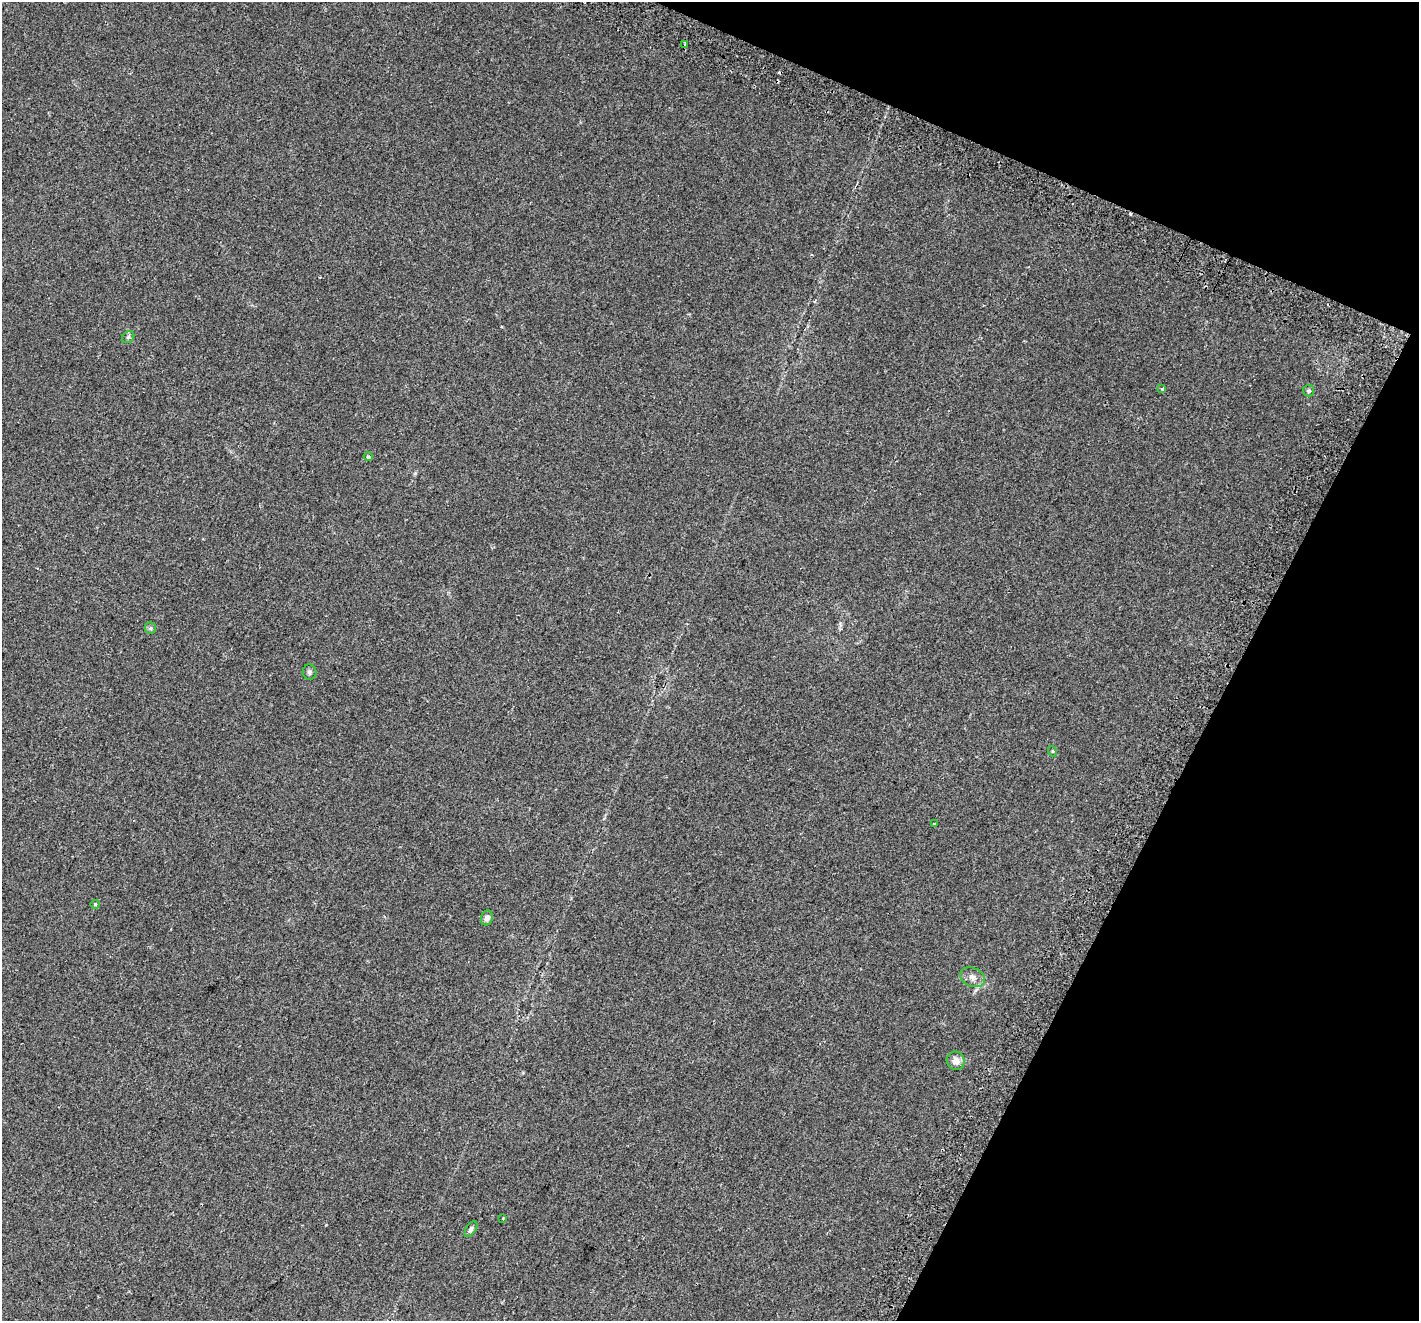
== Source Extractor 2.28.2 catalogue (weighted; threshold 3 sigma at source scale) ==
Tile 8 of 4 x 4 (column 4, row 2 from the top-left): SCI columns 4315-5731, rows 2985-4303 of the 5787 x 5904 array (HDU 1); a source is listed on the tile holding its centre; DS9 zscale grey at full resolution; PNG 1421 x 1323 px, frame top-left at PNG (2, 2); each listed source drawn as its Kron ellipse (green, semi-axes under 4 px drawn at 4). Shown black and unused: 21% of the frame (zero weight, under 2 of 3 exposures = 4% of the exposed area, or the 3 px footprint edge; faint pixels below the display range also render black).
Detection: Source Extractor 2.28.2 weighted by HDU 2 'WHT'; one run over the whole footprint, this tile lists its part. Background 0.0509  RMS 0.006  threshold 0.0271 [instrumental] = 3 sigma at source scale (4.5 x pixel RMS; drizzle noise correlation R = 1.50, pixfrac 1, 0.0396/0.0396 arcsec/px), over >= 5 px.
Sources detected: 19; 4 cosmic-ray / hot-pixel residue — neither listed nor drawn; the other 15 listed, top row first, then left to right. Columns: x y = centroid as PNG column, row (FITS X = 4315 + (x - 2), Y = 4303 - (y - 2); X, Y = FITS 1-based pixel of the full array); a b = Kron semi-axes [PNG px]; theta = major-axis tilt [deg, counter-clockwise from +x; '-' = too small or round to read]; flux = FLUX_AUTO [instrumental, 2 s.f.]
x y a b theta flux
685 44 3 3 - 6.5
128 337 7 5 45 1.2
1162 388 3 3 - 1.5
1309 391 5 5 - 0.97
368 457 4 4 - 1.6
150 628 6 5 - 1.1
309 672 7 7 - 1.4
1052 751 5 3 - 0.49
934 824 3 3 - 2.4
95 904 4 4 - 0.59
487 918 7 6 - 2.5
973 977 13 9 -24 3.4
956 1061 9 8 - 3.8
503 1218 3 3 - 0.76
471 1229 9 5 54 1.6